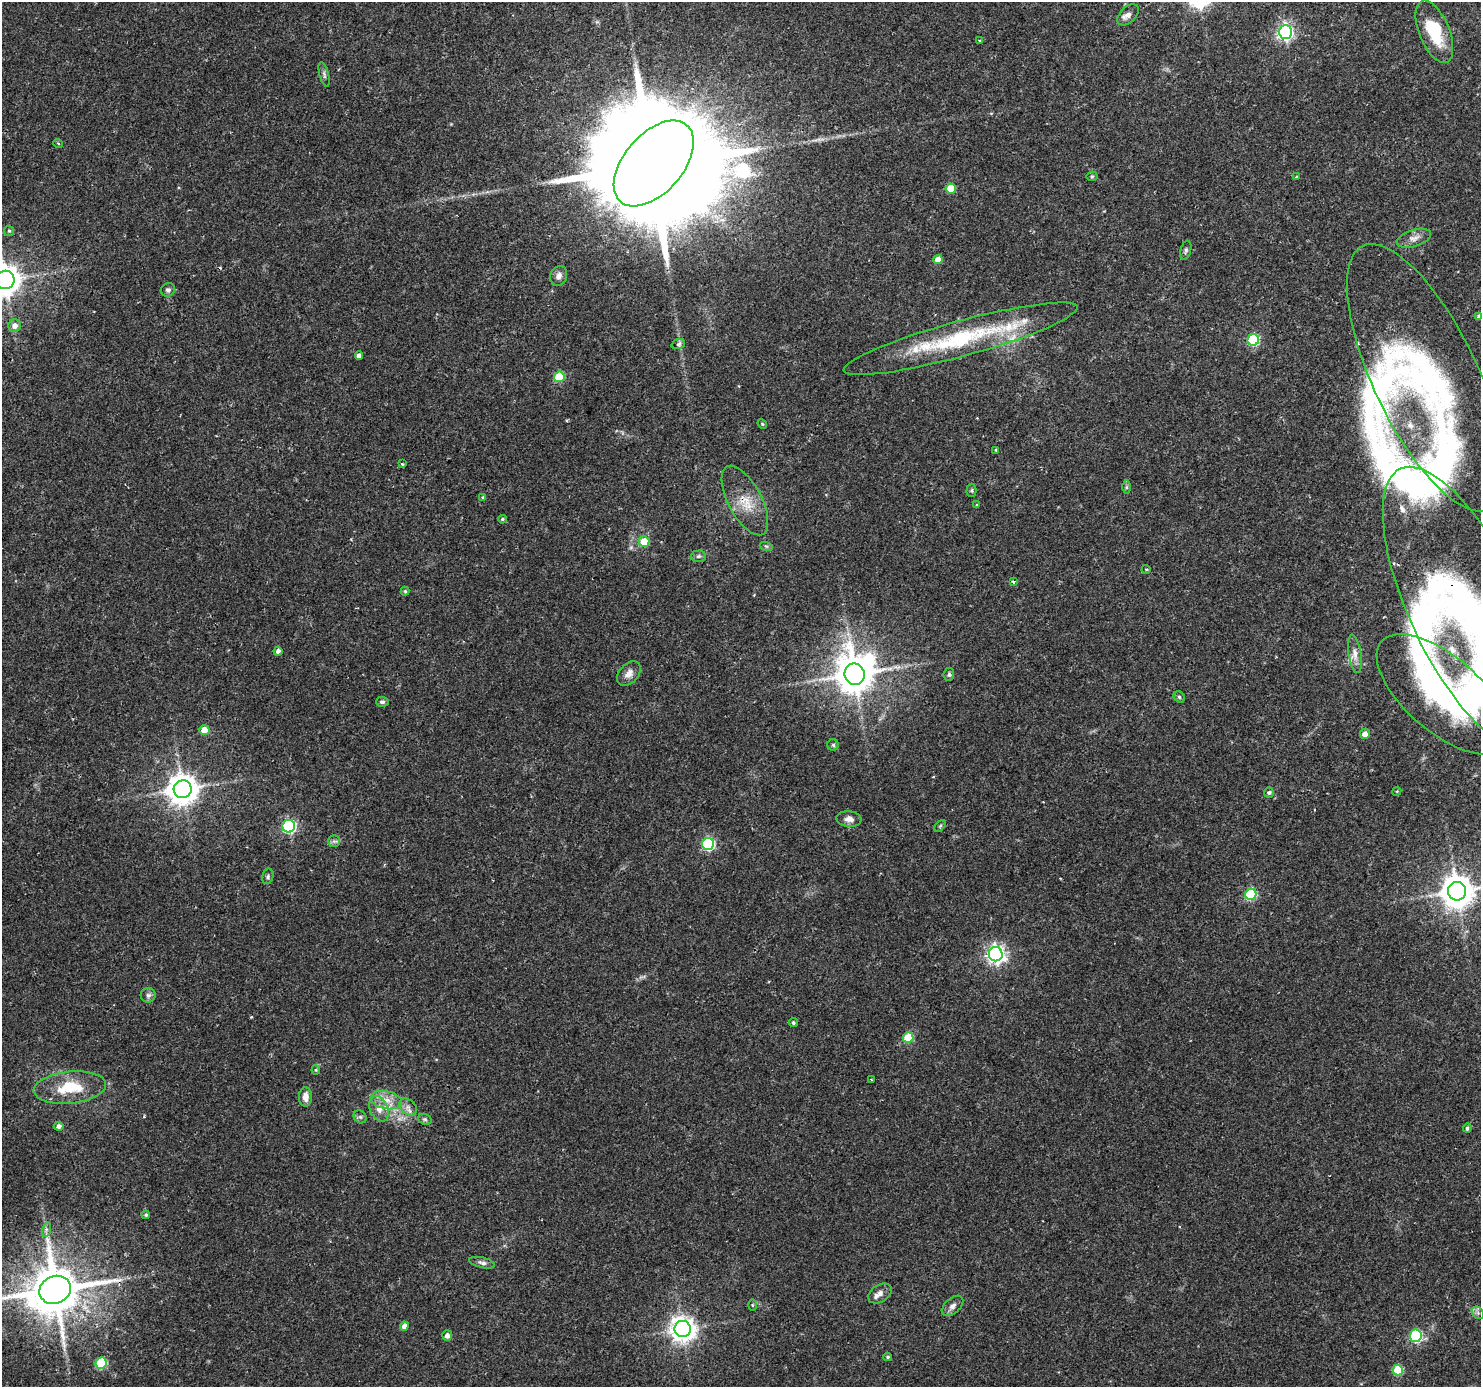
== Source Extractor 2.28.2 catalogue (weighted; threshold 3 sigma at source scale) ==
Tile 10 of 4 x 4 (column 2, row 3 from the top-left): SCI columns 1480-2958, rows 1572-2956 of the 5920 x 5979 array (HDU 1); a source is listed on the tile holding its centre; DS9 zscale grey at full resolution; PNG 1483 x 1389 px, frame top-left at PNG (2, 2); each listed source drawn as its Kron ellipse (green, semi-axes under 4 px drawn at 4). Shown black and unused: <1% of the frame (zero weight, under 2 of 3 exposures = <1% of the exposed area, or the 3 px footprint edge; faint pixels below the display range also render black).
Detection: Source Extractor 2.28.2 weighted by HDU 2 'WHT'; one run over the whole footprint, this tile lists its part. Background 0.0376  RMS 0.0034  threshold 0.0153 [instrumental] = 3 sigma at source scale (4.5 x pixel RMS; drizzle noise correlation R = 1.50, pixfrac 1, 0.0396/0.0396 arcsec/px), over >= 5 px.
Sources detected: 106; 2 inside a brighter object's white glare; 1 cosmic-ray / hot-pixel residue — neither listed nor drawn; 10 inside a brighter listed object's ellipse — not listed separately; the other 93 listed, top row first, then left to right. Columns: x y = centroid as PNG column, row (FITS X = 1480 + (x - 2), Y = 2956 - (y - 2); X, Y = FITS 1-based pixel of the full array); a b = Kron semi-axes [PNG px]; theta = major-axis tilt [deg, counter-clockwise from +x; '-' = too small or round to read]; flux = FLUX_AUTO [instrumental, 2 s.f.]
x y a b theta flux
1128 15 13 8 45 2
1285 32 7 6 - 89
1434 32 33 15 -68 15
980 41 3 3 - 0.96
324 74 13 4 -75 0.85
58 143 5 3 - 0.27
654 163 51 29 49 19000
1092 176 5 5 - 0.5
1296 177 3 3 - 0.76
951 188 5 5 - 9.3
9 231 5 5 - 0.57
1414 238 18 8 17 2.5
1186 250 10 5 77 0.77
938 260 4 4 - 3.7
559 276 10 8 69 1.7
5 280 9 9 - 570
168 290 7 6 - 1.1
1478 316 4 3 - 0.75
15 326 6 6 - 2.2
961 339 121 17 15 40
1253 340 6 5 - 30
678 344 7 5 19 0.87
359 356 4 4 - 1.6
559 377 5 5 - 16
1426 378 146 52 -64 100
762 424 5 4 - 0.41
996 450 3 3 - 0.47
402 464 4 3 - 0.5
1126 487 6 4 89 0.53
971 490 7 5 89 0.55
483 497 4 3 - 0.63
745 500 38 16 -62 9
977 505 3 3 - 0.79
502 519 4 3 - 0.41
644 542 5 5 - 7.4
766 546 6 4 -18 0.55
698 556 7 6 - 0.86
1146 569 4 4 - 0.46
1013 582 4 3 - 0.55
405 591 4 4 - 0.44
1466 608 154 56 -65 150
278 651 4 4 - 1.3
1355 654 19 6 -81 2.6
629 673 14 9 48 2.4
855 674 11 10 - 910
949 674 6 5 - 0.8
1443 694 81 37 -41 89
1179 697 6 5 - 0.56
382 702 6 5 - 0.74
204 730 5 5 - 5.5
1365 734 5 5 - 2.7
833 745 6 5 - 0.63
183 789 9 9 - 520
1397 791 4 3 - 0.31
1269 793 5 5 - 0.79
849 819 12 8 -6 1.9
289 826 6 6 - 52
940 826 7 4 46 0.49
334 841 6 5 - 0.83
708 844 6 6 - 40
268 876 8 5 76 0.74
1457 891 9 9 - 620
1251 894 6 5 - 27
996 954 7 7 - 150
148 995 7 7 - 1.1
793 1023 4 4 - 0.6
908 1038 5 5 - 14
316 1070 4 4 - 0.41
871 1080 3 2 - 0.35
70 1087 36 16 6 13
305 1097 9 6 89 2.6
386 1100 16 9 -11 4.1
408 1107 10 7 -41 1.7
379 1109 13 9 -66 3.1
360 1117 7 6 - 0.78
425 1119 7 5 -20 0.65
58 1126 5 4 - 1.2
1467 1128 4 4 - 0.71
146 1215 4 4 - 0.54
46 1230 7 4 73 0.77
482 1263 13 5 -13 1.1
55 1290 16 13 24 1900
880 1293 13 8 32 2.1
752 1305 6 4 -89 0.42
952 1306 13 7 43 1.7
1478 1313 7 5 -46 0.91
404 1326 5 4 - 2.4
683 1329 8 8 - 320
447 1336 5 5 - 1.7
1416 1336 6 6 - 34
888 1357 4 3 - 0.55
101 1363 6 5 - 21
1398 1370 5 5 - 17
Overlapping masked pixels (flux is a lower limit): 4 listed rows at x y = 654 163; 745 500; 1466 608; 55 1290
Isophote crosses this tile's border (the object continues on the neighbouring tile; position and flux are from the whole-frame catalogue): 4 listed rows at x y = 5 280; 1466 608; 1443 694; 55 1290